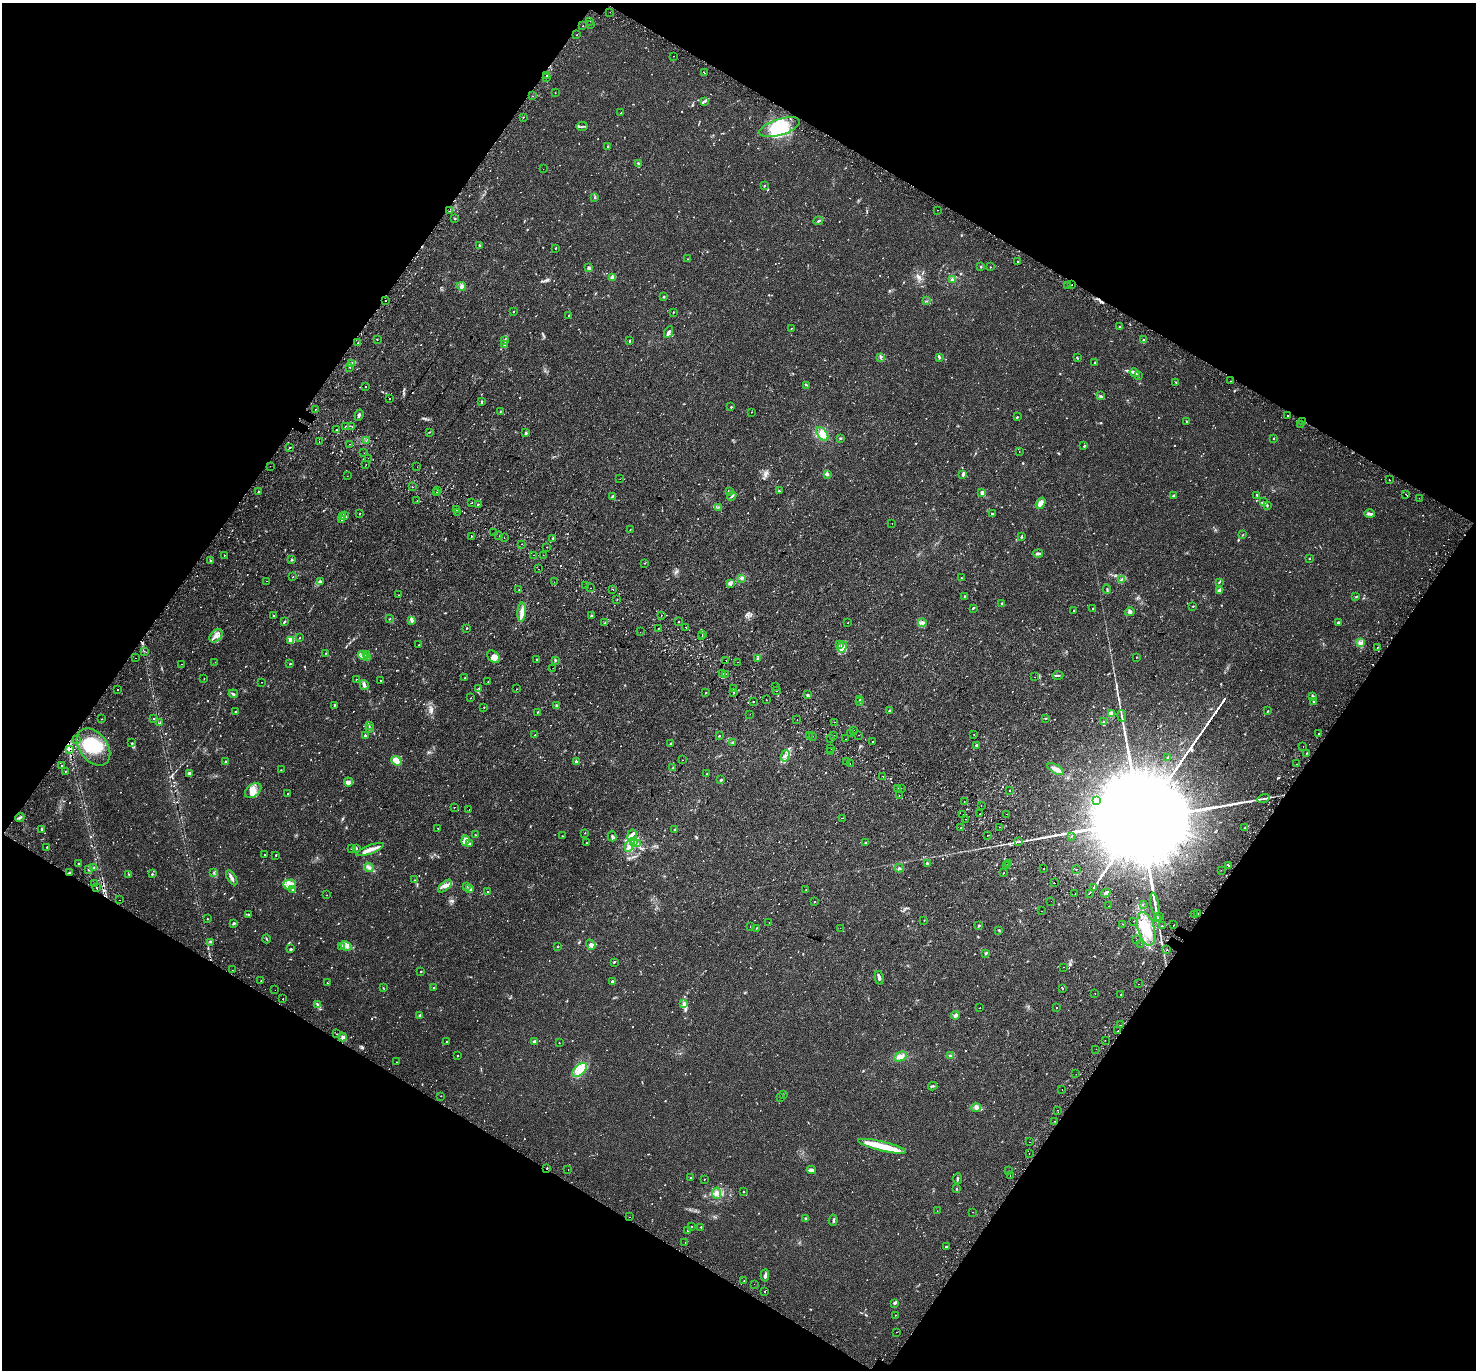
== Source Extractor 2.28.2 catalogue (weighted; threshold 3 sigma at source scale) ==
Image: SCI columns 73-5965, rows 288-5756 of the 6044 x 6110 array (HDU 1 of 3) = the unmasked area's bounding box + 8 px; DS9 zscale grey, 4 x 4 block average (1 PNG px = mean of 4 x 4 image px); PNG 1478 x 1372 px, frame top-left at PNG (2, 3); each listed source drawn as its Kron ellipse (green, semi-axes under 4 px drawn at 4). Shown black and unused: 48% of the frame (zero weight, under 2 of 3 exposures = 5% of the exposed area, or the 3 px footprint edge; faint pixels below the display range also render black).
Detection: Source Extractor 2.28.2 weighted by HDU 2 'WHT'. Background 0.018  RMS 0.0031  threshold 0.0141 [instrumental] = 3 sigma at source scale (4.5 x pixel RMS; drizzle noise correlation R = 1.50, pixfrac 1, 0.0396/0.0396 arcsec/px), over >= 5 px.
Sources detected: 1258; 11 too faint to see at this stretch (4 x 4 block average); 10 inside a brighter object's white glare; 73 cosmic-ray / hot-pixel residue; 1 long thin detection or spike segment (spike, bleed or trail) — neither listed nor drawn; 23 coinciding with a brighter row at this scale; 37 inside a brighter listed object's ellipse — not listed separately; of the other 1103, all 500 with FLUX_AUTO >= 0.83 (the completeness limit of this list) listed and drawn (603 fainter detections not listed), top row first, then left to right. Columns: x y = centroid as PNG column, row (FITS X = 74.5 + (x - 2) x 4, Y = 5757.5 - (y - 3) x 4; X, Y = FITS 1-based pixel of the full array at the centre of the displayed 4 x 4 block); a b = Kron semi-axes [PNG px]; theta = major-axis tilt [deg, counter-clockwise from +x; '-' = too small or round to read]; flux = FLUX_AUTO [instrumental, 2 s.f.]
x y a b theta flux
610 12 2 2 - 1.8
590 21 2 2 - 1.2
590 25 2 2 - 1
583 26 2 2 - 0.83
577 35 2 2 - 2.4
674 56 2 2 - 1.6
704 73 2 2 - 2.6
547 75 2 2 - 3.6
546 78 2 2 - 1.6
555 93 2 2 - 1
533 96 2 2 - 0.93
705 101 3 2 - 2.2
621 113 2 2 - 1.3
523 117 2 2 - 1.8
582 126 6 2 2 2.6
780 127 21 8 18 66
608 146 3 2 - 1.2
638 163 4 3 - 2.2
543 169 2 2 - 1.1
764 186 2 2 - 1.5
595 198 3 2 - 1.4
938 210 2 2 - 2.3
450 211 2 2 - 2.3
455 218 2 2 - 0.9
818 221 5 2 - 2
479 245 2 2 - 4.5
555 248 2 2 - 1.9
687 259 2 2 - 0.87
1017 262 2 2 - 1.8
981 266 2 2 - 1.1
990 267 2 2 - 1.3
589 268 2 2 - 14
612 277 2 2 - 32
952 280 4 3 - 3
1072 285 2 2 - 2.1
461 286 4 3 - 5.6
1068 286 2 2 - 1.5
664 297 2 2 - 4.1
386 300 2 2 - 2.6
927 301 2 2 - 0.97
513 312 2 2 - 2.1
673 312 2 2 - 1
569 315 2 2 - 1.4
1120 326 3 2 - 1.4
791 328 2 2 - 0.91
669 332 6 3 62 4.2
377 339 2 2 - 0.93
1143 339 3 2 - 1.7
505 341 2 2 - 0.91
629 341 2 2 - 2.9
358 343 2 2 - 1.4
504 345 4 2 - 1.8
880 357 2 2 - 1.2
939 357 4 3 - 2.2
1077 358 3 2 - 1.3
351 363 4 2 - 2.3
1095 363 2 2 - 1.1
350 367 2 2 - 9.4
1135 373 5 3 - 4.1
1139 376 2 2 - 1
1231 381 2 2 - 2.4
1176 382 3 2 - 1.2
807 385 2 2 - 0.96
366 386 2 2 - 1.4
1101 396 4 2 - 1.9
389 399 2 2 - 1.2
482 402 3 2 - 2.1
731 407 2 2 - 4.1
315 409 2 2 - 1.1
501 411 2 2 - 0.86
751 412 2 2 - 1.3
359 415 6 2 69 3.6
1287 415 2 2 - 1.1
1017 417 2 2 - 1.6
1187 421 2 2 - 1.4
1303 422 2 2 - 1.5
1301 424 2 2 - 1.2
346 426 2 2 - 2.8
352 426 2 2 - 3.6
336 430 2 2 - 1.5
429 432 3 2 - 0.89
526 433 3 2 - 3.3
822 434 8 4 -52 10
840 438 2 2 - 1.2
1274 438 2 2 - 1.4
319 441 2 2 - 1.5
366 441 2 2 - 0.93
350 444 2 2 - 1.3
1084 446 3 2 - 1.6
290 448 2 2 - 1.2
1019 452 2 2 - 1.1
364 453 2 2 - 1.6
368 458 2 2 - 1.4
366 464 2 2 - 1.2
270 466 2 2 - 0.95
417 467 2 2 - 1.2
963 474 3 2 - 5.8
828 475 3 3 - 2.1
347 476 2 2 - 1.2
620 479 2 2 - 0.85
1389 480 2 2 - 1.7
412 487 2 2 - 1.2
437 490 2 2 - 1.1
729 491 4 2 - 1.9
779 491 2 2 - 0.96
258 492 2 2 - 3.4
437 492 2 2 - 4.2
982 493 2 2 - 20
1406 494 2 2 - 2.4
1257 495 3 2 - 1.9
612 496 3 2 - 1.7
732 496 5 2 - 2.9
1174 496 2 2 - 4.4
1419 498 2 2 - 2
417 501 2 2 - 1.3
1264 502 2 2 - 1.3
472 503 2 2 - 1.2
1041 503 6 4 58 13
479 504 3 2 - 1.1
1267 506 2 2 - 1.4
718 507 2 2 - 0.97
456 510 2 2 - 5.1
457 512 2 2 - 1.7
359 514 2 2 - 0.84
992 514 3 2 - 1.6
1370 514 5 2 - 6
344 515 3 2 - 3.1
342 517 3 2 - 1.4
342 519 2 2 - 3.1
892 524 2 2 - 1.1
630 530 2 2 - 1.2
494 532 2 2 - 3.2
1243 535 2 2 - 1.1
471 536 2 2 - 0.85
499 536 2 2 - 2.1
1021 537 2 2 - 1.4
504 538 2 2 - 1.3
553 538 4 2 - 2.4
521 544 2 2 - 1.8
547 547 2 2 - 2.9
1038 553 5 2 - 5.3
224 555 2 2 - 1
533 555 2 2 - 1.2
543 555 2 2 - 3.1
1309 558 2 2 - 2.6
291 559 3 2 - 1.8
210 561 3 2 - 1.4
645 563 2 2 - 0.95
539 569 2 2 - 4.9
293 577 2 2 - 0.87
742 578 2 2 - 5.3
961 578 2 2 - 0.99
1122 579 2 2 - 0.94
266 581 2 2 - 1.7
321 581 2 2 - 0.98
554 582 2 2 - 0.85
1219 582 4 2 - 1.5
730 583 4 2 - 2.3
586 586 2 2 - 1.4
591 588 2 2 - 1.7
519 589 2 2 - 0.85
613 589 2 2 - 1
1107 589 5 2 - 2.2
1219 590 4 2 - 2
398 595 2 2 - 0.88
964 596 3 2 - 1
1356 596 2 2 - 0.92
617 599 2 2 - 3.2
1001 604 3 2 - 1.5
1193 606 2 2 - 1.1
973 608 3 2 - 1.4
1093 609 2 2 - 2.1
1073 610 2 2 - 1.3
522 612 9 4 86 12
1130 612 5 3 - 3
273 615 2 2 - 1.5
661 615 2 2 - 1.1
591 616 2 2 - 2.9
390 619 3 2 - 0.87
412 620 4 3 - 3.6
285 621 4 2 - 1.8
678 622 2 2 - 3.9
922 622 4 3 - 4.1
605 623 3 2 - 2
848 623 2 2 - 0.98
1339 623 3 2 - 3.4
686 627 2 2 - 2.2
467 628 2 2 - 2.7
658 628 2 2 - 3.2
640 632 2 2 - 1.6
702 635 2 2 - 1.1
216 636 8 5 47 9.2
702 637 2 2 - 3.4
300 638 2 2 - 1.3
291 640 4 3 - 21
1361 642 2 2 - 1.2
839 644 2 2 - 1.2
419 645 2 2 - 1.3
842 647 6 4 60 9.7
1378 647 2 2 - 1.4
144 651 2 2 - 0.88
326 653 2 2 - 0.98
367 654 2 2 - 1.1
363 655 5 4 - 6.4
368 657 2 2 - 1
493 657 7 5 -42 8.6
1136 657 2 2 - 1.1
136 658 2 2 - 1.5
537 659 2 2 - 2.1
757 659 2 2 - 1.3
555 660 3 2 - 1.5
726 661 2 2 - 1.3
215 662 2 2 - 4.7
737 662 2 2 - 1.4
182 664 2 2 - 1.8
290 664 2 2 - 2.9
553 668 2 2 - 1.1
723 673 2 2 - 3.1
725 674 2 2 - 2
1058 675 5 2 - 2.3
1035 677 2 2 - 1
464 678 2 2 - 0.87
204 679 2 2 - 1.1
356 679 2 2 - 1.8
380 681 2 2 - 1
261 682 2 2 - 0.99
488 682 2 2 - 1.5
364 685 5 3 - 4.5
775 687 2 2 - 0.89
479 688 2 2 - 2.1
516 689 2 2 - 0.9
733 689 2 2 - 1.2
117 690 2 2 - 2.3
776 690 2 2 - 2.9
734 692 2 2 - 1.9
706 693 2 2 - 2.7
233 694 5 2 - 2.4
807 695 2 2 - 2.2
1312 697 4 2 - 2.4
470 698 2 2 - 0.88
766 700 2 2 - 2
860 700 2 2 - 3.5
753 701 2 2 - 2.7
860 702 2 2 - 1.1
1314 702 2 2 - 1.8
334 705 2 2 - 1.6
557 706 3 2 - 3.7
484 707 2 2 - 1.6
889 710 2 2 - 1.7
235 711 2 2 - 1.1
1268 711 3 2 - 0.97
538 712 2 2 - 4.3
750 714 2 2 - 1.2
1111 714 2 2 - 56
1122 716 6 2 -80 2.8
1045 718 3 2 - 1.1
102 719 2 2 - 1.4
154 719 2 2 - 2.9
797 720 2 2 - 2.6
834 722 2 2 - 0.91
1103 722 3 2 - 1.7
159 723 2 2 - 1.3
369 725 2 2 - 1.4
370 728 3 2 - 2.3
853 730 2 2 - 1.7
850 734 2 2 - 1.1
1318 734 2 2 - 2.3
535 735 2 2 - 1.2
809 735 2 2 - 1.4
833 735 2 2 - 2.1
859 735 2 2 - 1.2
974 735 2 2 - 1.7
365 736 2 2 - 9.8
719 736 2 2 - 2.3
813 736 2 2 - 1.5
831 739 2 2 - 3.8
845 739 2 2 - 1.3
77 740 2 2 - 1.8
873 741 2 2 - 1.2
732 742 2 2 - 1.4
132 743 2 2 - 1.2
671 744 2 2 - 6.7
977 745 3 2 - 6.7
1303 746 2 2 - 1.6
93 747 20 14 -52 58
831 748 2 2 - 1.4
70 749 2 2 - 8
831 751 2 2 - 0.91
1306 753 2 2 - 5.2
785 756 6 2 73 3.3
1168 758 2 2 - 5.9
682 760 2 2 - 0.93
225 761 2 2 - 3.2
396 761 5 4 - 18
576 761 2 2 - 6.3
846 761 2 2 - 22
850 763 2 2 - 2
1296 764 2 2 - 2.2
62 765 2 2 - 1.1
673 768 3 2 - 1.4
1055 769 9 4 -29 9.3
281 770 2 2 - 0.84
66 771 3 2 - 1.2
189 774 4 4 - 3.2
707 774 2 2 - 0.89
883 776 2 2 - 2.1
721 780 2 2 - 1.9
349 782 4 4 - 4.9
898 788 2 2 - 3.4
901 788 2 2 - 2.3
253 790 9 6 39 13
1009 791 2 2 - 1.7
287 794 2 2 - 0.95
899 795 2 2 - 0.9
1264 798 6 2 16 3.5
1096 800 2 2 - 26
964 801 2 2 - 1.4
981 806 2 2 - 1.6
454 808 2 2 - 2.7
469 809 2 2 - 1.3
963 814 2 2 - 1.8
980 814 2 2 - 2.4
1007 814 2 2 - 1.4
20 817 4 2 - 3.9
842 818 2 2 - 1.9
966 819 2 2 - 1.8
961 827 2 2 - 1.3
999 827 2 2 - 1.5
438 828 2 2 - 1.7
1245 828 3 2 - 2.1
41 829 2 2 - 4.5
675 829 2 2 - 5.4
585 833 2 2 - 1
475 835 2 2 - 0.92
632 835 6 4 69 7.2
987 835 2 2 - 3.1
562 836 2 2 - 1.6
612 836 5 2 - 2.8
1071 836 2 2 - 1.3
465 840 5 4 - 21
633 842 3 3 - 3
1018 842 3 2 - 1.1
586 843 2 2 - 1.5
865 843 2 2 - 2.4
469 844 2 2 - 8.7
637 844 3 2 - 1.9
629 846 5 4 - 5.9
47 847 2 2 - 2.4
351 848 2 2 - 2.4
356 848 3 2 - 1.6
370 849 15 3 20 15
265 854 2 2 - 1.2
276 855 2 2 - 2.1
79 863 2 2 - 3.6
927 863 2 2 - 1.9
1008 863 2 2 - 0.95
1007 865 2 2 - 1.1
1228 866 2 2 - 13
94 867 2 2 - 0.87
369 868 5 3 - 4.3
899 868 4 3 - 2.6
1044 869 2 2 - 2.2
1076 869 2 2 - 1.8
89 870 2 2 - 1.7
1221 870 2 2 - 0.99
69 872 2 2 - 3
214 872 2 2 - 1.1
1003 873 2 2 - 0.88
129 874 2 2 - 1.5
152 874 2 2 - 4
232 878 8 3 -58 6.1
415 880 2 2 - 0.85
94 883 2 2 - 1.3
1054 883 2 2 - 0.96
289 884 6 5 - 10
445 886 8 4 42 7.6
466 887 2 2 - 4.1
96 888 2 2 - 9
470 888 4 3 - 3.6
1093 888 2 2 - 1.2
293 890 3 2 - 1.7
806 890 2 2 - 0.83
488 892 2 2 - 1.7
1075 893 2 2 - 2.2
1089 893 2 2 - 650
1106 893 5 2 - 2.8
327 895 2 2 - 1
120 900 2 2 - 7.5
815 901 2 2 - 1.2
1051 901 2 2 - 1.5
1155 904 11 2 -78 6.3
1143 905 2 2 - 1.9
1109 906 2 2 - 1.2
1041 911 2 2 - 1.8
248 914 2 2 - 4.6
1198 914 2 2 - 1.5
1194 915 2 2 - 2.9
1160 916 2 2 - 1.3
207 919 2 2 - 1.8
1157 919 2 2 - 1.2
924 920 2 2 - 1
1134 921 2 2 - 1.3
234 923 3 2 - 3.2
769 923 2 2 - 2.6
1123 924 2 2 - 3.2
1174 925 2 2 - 1.2
979 926 3 2 - 2
1162 926 2 2 - 1.6
750 927 2 2 - 2.2
757 928 3 2 - 0.89
840 928 2 2 - 3.2
1146 929 17 8 -75 46
999 930 3 2 - 1.3
266 939 4 2 - 1.3
1137 940 2 2 - 2
210 942 2 2 - 1
1141 944 2 2 - 1.8
591 945 5 4 - 5
346 946 6 3 -30 6.8
558 946 2 2 - 2.3
341 947 3 2 - 1.8
291 949 3 2 - 2
1166 950 2 2 - 1.3
986 953 4 2 - 2.1
614 962 2 2 - 1.6
1063 967 2 2 - 1.5
232 970 2 2 - 2.5
421 972 2 2 - 3.4
879 978 7 2 -78 5.1
261 980 2 2 - 1.3
613 982 3 3 - 2.2
327 983 2 2 - 1.1
1138 984 2 2 - 1.2
383 988 2 2 - 0.94
433 988 2 2 - 1.6
1062 988 2 2 - 0.92
275 990 2 2 - 0.86
1095 994 2 2 - 2.2
1121 994 2 2 - 1.6
283 999 2 2 - 3.1
317 1004 3 2 - 1.7
684 1004 2 2 - 0.95
980 1007 2 2 - 1.1
1057 1008 2 2 - 0.96
955 1015 4 2 - 4.9
420 1016 2 2 - 14
1120 1025 2 2 - 2.1
1118 1031 2 2 - 15
337 1034 2 2 - 5.6
343 1037 4 2 - 3.3
1105 1040 2 2 - 1.7
447 1041 2 2 - 0.92
535 1041 2 2 - 7.2
559 1043 2 2 - 1.2
1096 1049 2 2 - 2.3
457 1055 2 2 - 0.85
951 1056 3 3 - 2.4
901 1057 7 4 26 9.1
396 1062 2 2 - 1.1
579 1070 9 5 40 15
1076 1074 2 2 - 5.1
933 1086 4 2 - 2.1
1062 1089 2 2 - 1.1
783 1094 2 2 - 1
441 1096 2 2 - 2.9
781 1098 2 2 - 2.1
976 1108 5 2 - 3
1058 1110 2 2 - 4.2
1055 1121 2 2 - 1.3
1029 1142 2 2 - 2
882 1146 24 5 -13 44
1029 1153 2 2 - 2.3
547 1168 2 2 - 1.1
568 1170 2 2 - 4.1
811 1170 5 3 - 5.1
1008 1171 2 2 - 2.9
1010 1175 2 2 - 1.7
690 1177 2 2 - 0.84
704 1179 2 2 - 1.3
957 1179 5 2 - 2.1
956 1189 2 2 - 1.2
744 1192 2 2 - 2.2
717 1193 5 3 - 5.2
937 1211 2 2 - 0.86
973 1212 2 2 - 4.4
630 1217 2 2 - 1.1
805 1218 2 2 - 3.1
833 1220 6 2 84 3.3
691 1227 2 2 - 1.3
701 1227 2 2 - 1.8
688 1230 2 2 - 3.8
685 1243 2 2 - 2
946 1247 3 2 - 1.4
765 1275 6 3 86 4.5
744 1280 2 2 - 1.3
754 1284 2 2 - 4.8
765 1291 2 2 - 2.2
895 1303 3 2 - 2
895 1315 2 2 - 0.99
896 1332 2 2 - 0.95
Overlapping masked pixels (flux is a lower limit): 3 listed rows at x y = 1303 422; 70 749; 547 1168
Diffuse or blended objects may show on this block-average render without a row.